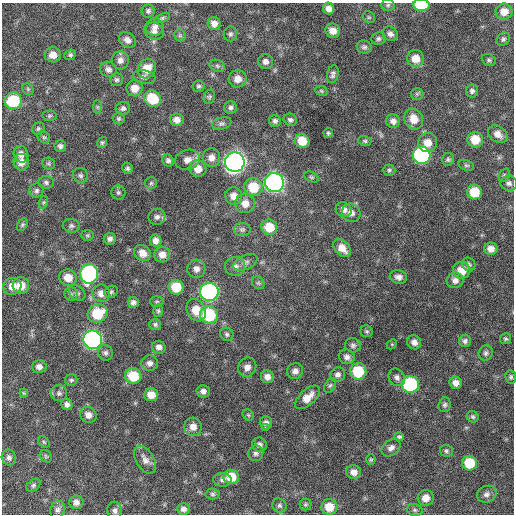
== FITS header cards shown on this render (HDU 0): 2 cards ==
NAXIS1  =                  512 / Axis length
NAXIS2  =                  512 / Axis length

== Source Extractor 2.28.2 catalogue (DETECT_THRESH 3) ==
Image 512 x 512 px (HDU 0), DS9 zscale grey, 1 PNG px = 1 image px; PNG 516 x 516 px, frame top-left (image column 1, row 512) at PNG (2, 3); each listed source drawn as its Kron ellipse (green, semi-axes under 4 px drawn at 4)
Background 664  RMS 20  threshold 59.3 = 3 sigma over >= 5 px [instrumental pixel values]
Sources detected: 192; all 192 listed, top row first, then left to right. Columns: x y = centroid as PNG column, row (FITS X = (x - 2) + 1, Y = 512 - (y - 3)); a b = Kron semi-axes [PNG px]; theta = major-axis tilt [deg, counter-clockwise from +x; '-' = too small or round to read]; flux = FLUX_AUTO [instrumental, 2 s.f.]
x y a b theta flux
388 5 7 5 2 2500
421 5 8 6 -3 55000
329 9 6 5 - 7900
148 11 6 6 - 3100
504 12 8 8 - 14000
369 17 6 5 - 1900
162 18 8 4 19 2300
214 24 7 6 - 7400
154 27 9 8 - 6500
154 31 10 8 -23 6100
333 31 7 7 - 11000
230 34 7 6 - 3100
390 34 8 7 - 5300
180 35 6 5 - 2300
378 39 7 6 - 3400
503 39 7 6 - 3000
127 40 9 7 -37 7400
364 47 7 6 - 3300
53 55 8 7 - 11000
70 55 6 5 - 2700
416 58 8 8 - 16000
120 60 9 8 - 7000
489 60 7 5 -20 2800
265 61 7 7 - 5800
217 66 8 6 -22 3100
108 69 9 7 -27 5300
147 69 10 8 61 20000
333 74 9 5 77 4000
144 77 11 6 -10 4500
238 79 9 8 - 10000
116 80 6 6 - 2900
198 86 6 5 - 2700
135 88 8 8 - 15000
28 89 6 5 - 2200
321 91 6 4 -23 2000
472 91 6 6 - 3400
417 94 6 6 - 2600
209 97 7 5 69 2400
153 99 9 7 -36 39000
13 101 9 8 - 63000
97 107 7 4 -89 2100
231 107 6 6 - 3500
123 108 7 6 - 3700
50 116 7 5 2 2400
119 118 6 6 - 2600
414 119 10 9 - 17000
177 120 7 6 - 8000
290 120 7 6 - 3600
275 121 6 5 - 3500
393 121 7 7 - 5900
222 123 10 6 16 3400
38 129 6 5 - 2500
328 133 5 4 - 2200
498 134 10 8 -37 9300
44 137 7 5 -42 2600
475 140 8 7 - 23000
302 141 7 7 - 23000
365 141 6 5 - 2400
102 142 6 5 - 2100
427 143 9 9 - 15000
60 146 6 6 - 3700
21 154 8 7 - 7200
422 155 9 8 - 230000
211 158 9 9 - 8400
448 159 6 6 - 2700
187 160 12 10 17 10000
168 161 6 5 - 3700
21 162 8 7 - 10000
235 162 10 10 - 890000
48 164 6 6 - 2400
466 165 8 5 -16 2600
128 168 6 5 - 2800
198 169 9 8 - 15000
389 170 6 5 - 2500
81 175 8 7 - 3600
504 175 7 5 68 2400
311 177 7 5 -27 2100
46 182 7 6 - 3300
151 183 6 6 - 2200
274 183 9 9 - 500000
509 183 8 7 - 4600
253 187 9 9 - 35000
36 191 7 7 - 3400
118 192 7 7 - 3000
474 192 7 7 - 32000
234 196 9 8 - 11000
44 202 6 4 71 1900
245 203 10 9 - 13000
344 210 8 7 - 7000
351 213 10 8 -40 7300
157 217 8 8 - 5100
22 225 7 5 59 2300
71 226 8 7 - 3600
269 227 8 7 - 28000
242 229 8 6 0 3400
87 235 6 5 - 2000
110 239 6 6 - 4400
156 240 6 5 - 6700
342 248 10 7 -46 13000
491 249 7 6 - 9600
142 253 9 7 -40 11000
162 255 8 7 - 9700
245 262 13 7 25 5400
469 264 7 6 - 3300
235 266 10 9 - 7400
196 269 9 9 - 6900
462 270 8 8 - 22000
89 274 10 9 - 240000
398 277 9 6 -13 6300
68 278 9 8 - 16000
455 280 8 8 - 6900
258 283 7 5 -44 2600
21 285 8 8 - 18000
12 286 9 8 - 13000
176 287 7 7 - 31000
111 292 7 5 27 2500
209 292 9 9 - 320000
77 293 9 6 -42 4000
101 293 9 8 - 9500
71 294 7 6 - 3200
133 302 5 5 - 4300
157 302 6 5 - 2000
196 310 12 9 -61 21000
158 311 6 5 - 2200
97 313 10 9 - 43000
209 315 9 8 - 74000
155 324 6 5 - 2600
367 331 6 5 - 2300
227 334 7 6 - 3000
505 339 5 5 - 2400
93 340 9 9 - 430000
465 341 6 6 - 3500
414 342 7 6 - 6800
392 344 5 4 - 1400
353 345 8 7 - 4100
159 347 7 6 - 6000
105 353 8 7 - 3900
486 353 8 7 - 3900
347 357 8 7 - 5700
150 363 8 8 - 6000
39 367 7 6 - 5700
247 367 10 9 - 9200
295 371 8 7 - 6500
358 371 8 8 - 51000
338 375 8 7 - 4900
133 376 8 7 - 41000
267 377 6 6 - 7600
397 377 9 7 -57 5400
511 377 7 5 -79 2500
71 380 6 6 - 2500
456 383 6 6 - 8100
410 384 8 8 - 150000
330 385 8 5 61 2800
203 391 6 6 - 5900
24 393 4 4 - 1300
59 393 8 8 - 4200
151 395 7 6 - 14000
308 397 15 8 43 15000
67 404 6 5 - 4600
445 405 7 6 - 3000
88 415 8 7 - 8600
248 415 6 5 - 1800
473 417 6 5 - 2600
266 423 7 6 - 5000
193 427 9 9 - 9900
265 428 3 3 - 5400
399 437 5 4 - 2400
44 442 6 5 - 1700
259 445 7 7 - 5100
391 448 10 7 36 5900
446 451 6 5 - 2700
256 453 8 7 - 4300
46 456 7 5 -46 2000
9 458 8 7 - 4600
145 460 15 9 -60 9200
371 460 5 4 - 1700
470 463 7 7 - 39000
354 472 7 7 - 8500
231 477 8 7 - 26000
222 480 9 7 -2 4100
33 485 8 5 40 2500
212 494 7 5 -3 2600
487 494 10 8 22 6200
426 498 8 7 - 12000
76 502 7 7 - 6500
305 504 6 6 - 2200
279 506 7 6 - 3500
329 507 8 8 - 25000
183 509 6 6 - 5000
57 510 9 7 70 4600
415 510 8 6 -15 3100
115 511 9 7 -82 4600
At the frame edge (FLAGS 8, measured only in part): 1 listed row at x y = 421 5